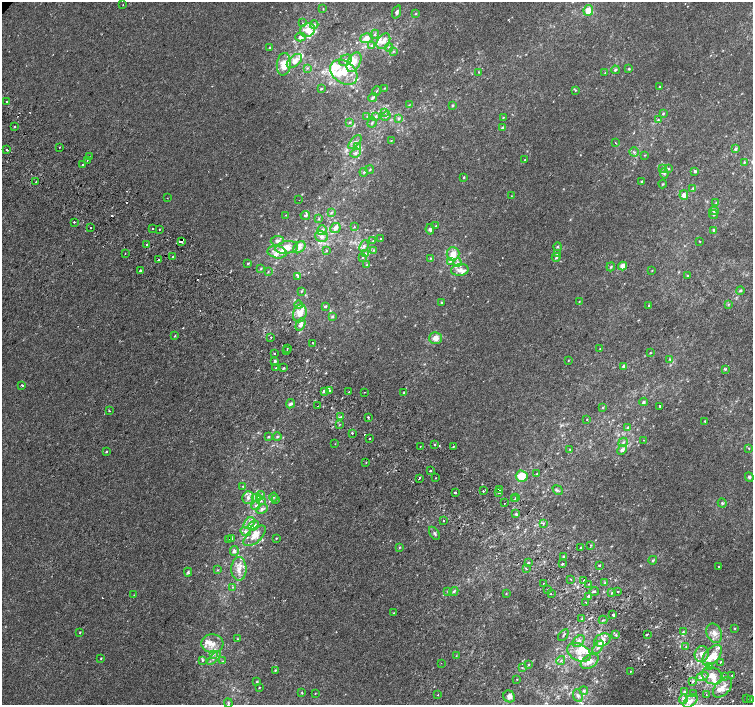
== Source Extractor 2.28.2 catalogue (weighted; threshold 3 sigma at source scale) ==
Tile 6 of 4 x 4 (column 2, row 2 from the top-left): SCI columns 1536-3036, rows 3080-4484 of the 6068 x 6094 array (HDU 1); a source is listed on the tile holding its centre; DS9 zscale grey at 2 x 2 block average (1 PNG px = mean of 2 x 2 image px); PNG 755 x 707 px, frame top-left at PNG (2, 2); each listed source drawn as its Kron ellipse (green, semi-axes under 4 px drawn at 4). Shown black and unused: <1% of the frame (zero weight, under 2 of 3 exposures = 2% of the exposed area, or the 3 px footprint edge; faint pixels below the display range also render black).
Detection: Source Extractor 2.28.2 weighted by HDU 2 'WHT'; one run over the whole footprint, this tile lists its part. Background -5.48e-05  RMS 0.0027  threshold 0.0121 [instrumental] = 3 sigma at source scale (4.5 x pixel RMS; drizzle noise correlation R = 1.50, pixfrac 1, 0.0396/0.0396 arcsec/px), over >= 5 px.
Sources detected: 379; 18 cosmic-ray / hot-pixel residue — neither listed nor drawn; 2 coinciding with a brighter row at this scale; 45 inside a brighter listed object's ellipse — not listed separately; the other 314 listed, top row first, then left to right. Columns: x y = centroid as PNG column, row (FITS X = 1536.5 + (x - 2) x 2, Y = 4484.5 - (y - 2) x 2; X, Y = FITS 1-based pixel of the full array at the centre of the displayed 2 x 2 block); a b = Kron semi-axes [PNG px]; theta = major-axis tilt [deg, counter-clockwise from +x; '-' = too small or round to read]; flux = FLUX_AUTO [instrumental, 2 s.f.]
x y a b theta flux
123 5 2 2 - 0.25
323 9 2 2 - 0.4
588 10 5 4 - 7.5
396 12 7 4 71 1.5
416 14 3 2 - 0.44
302 23 2 2 - 0.54
314 25 4 4 - 1.1
307 30 7 6 - 6.4
375 34 5 3 - 0.8
300 37 5 4 - 1.7
367 38 6 5 - 4.5
383 41 8 6 57 5
372 46 4 3 - 0.93
270 47 3 2 - 0.57
389 47 4 3 - 0.93
394 51 3 3 - 0.58
345 60 7 5 33 1.8
294 61 9 5 39 5.4
354 62 10 6 61 5.8
284 64 11 7 84 7.3
307 68 3 2 - 0.54
629 69 4 3 - 0.7
615 70 4 3 - 1.2
344 72 15 11 -40 10
479 72 3 2 - 0.38
605 73 2 2 - 0.29
659 87 2 2 - 0.51
385 88 2 2 - 0.26
321 89 3 2 - 0.49
575 90 3 3 - 0.47
376 91 4 2 - 0.54
373 98 4 2 - 0.93
7 102 2 2 - 1.2
409 105 3 2 - 0.4
452 105 3 3 - 0.69
384 112 3 3 - 0.85
663 114 3 3 - 0.65
367 116 2 2 - 0.24
376 116 4 3 - 0.8
386 116 5 3 - 1.2
503 117 3 2 - 0.37
398 118 4 3 - 0.8
658 120 3 2 - 0.53
350 122 3 3 - 0.46
372 123 5 2 - 0.53
14 127 2 2 - 3
503 128 4 3 - 1.6
391 140 3 2 - 0.3
355 142 8 4 48 2.1
615 143 2 2 - 0.64
59 147 2 2 - 0.37
358 147 4 4 - 1.2
735 149 4 3 - 1.1
6 150 2 2 - 0.74
634 152 5 3 - 0.89
356 153 5 4 - 1.7
645 155 3 2 - 0.34
90 157 2 2 - 1.1
87 160 2 2 - 0.87
525 160 3 2 - 0.25
744 162 4 3 - 0.59
82 165 2 2 - 0.72
370 169 4 2 - 0.52
662 169 3 2 - 0.32
668 169 4 3 - 0.66
695 171 3 3 - 0.95
364 172 4 3 - 0.73
664 173 5 3 - 1.1
464 177 3 2 - 0.51
36 181 2 2 - 0.49
642 182 3 3 - 0.88
663 184 4 2 - 0.56
693 188 3 3 - 0.75
684 195 5 4 - 3.1
511 196 3 2 - 0.25
167 198 2 2 - 0.26
299 200 2 2 - 0.22
716 203 3 3 - 0.49
714 211 5 3 - 1.1
331 213 4 2 - 0.54
286 215 3 2 - 0.27
305 215 5 3 - 0.98
714 215 4 3 - 0.79
319 218 3 2 - 0.47
74 222 2 2 - 2.4
436 225 3 2 - 0.3
354 227 3 2 - 0.37
90 228 2 2 - 2.6
152 228 2 2 - 0.84
335 228 5 4 - 2.9
159 229 2 2 - 0.32
430 229 5 4 - 1.5
322 230 5 5 - 1.6
713 230 3 3 - 0.98
321 237 6 5 - 2.8
381 239 2 2 - 0.29
277 241 6 4 5 1.8
373 241 3 2 - 0.35
699 241 3 2 - 0.25
182 242 2 2 - 1.6
147 244 2 2 - 4.2
364 246 6 4 66 1.4
287 247 11 6 9 7
299 247 7 5 42 2.5
557 247 4 3 - 0.64
374 250 3 3 - 0.63
326 251 3 3 - 0.45
277 252 9 6 -11 4.2
125 253 2 2 - 0.25
366 253 4 2 - 0.68
557 253 3 2 - 0.52
453 254 7 6 - 5.9
173 256 2 2 - 1.2
363 257 3 2 - 0.48
556 257 4 3 - 1
431 258 3 2 - 0.44
158 260 4 2 - 0.54
450 261 4 3 - 1
458 262 4 3 - 0.98
248 263 3 3 - 0.57
367 265 4 3 - 0.6
622 266 4 4 - 4.2
611 267 4 3 - 0.66
261 269 3 3 - 0.54
140 270 2 2 - 1.7
460 270 9 5 7 3.4
652 270 2 2 - 0.29
268 272 3 2 - 0.46
687 275 3 2 - 0.47
298 276 4 3 - 0.63
740 290 4 4 - 1.1
302 291 3 2 - 0.45
442 302 3 3 - 0.75
579 302 3 2 - 0.35
728 304 3 2 - 0.47
298 305 4 4 - 1.1
649 305 3 2 - 0.52
325 306 3 2 - 0.82
300 313 9 6 74 6.3
332 316 4 4 - 0.93
301 324 6 4 66 2.8
175 336 4 2 - 0.4
271 337 2 2 - 2.8
435 338 6 6 - 3.8
313 343 2 2 - 0.87
287 348 2 2 - 1.5
600 349 2 2 - 0.26
287 351 2 2 - 0.69
650 353 3 2 - 0.31
274 354 2 2 - 2.4
670 359 3 3 - 0.6
568 360 2 2 - 0.27
275 361 3 3 - 1
623 366 3 3 - 0.94
276 368 2 2 - 0.43
284 368 2 2 - 0.73
725 369 2 2 - 1.4
22 385 2 2 - 1.1
329 390 2 2 - 0.98
349 391 2 2 - 0.36
324 392 2 2 - 76
364 392 2 2 - 0.22
404 393 4 2 - 0.83
644 402 4 3 - 0.98
290 404 5 3 - 1.5
318 406 2 2 - 0.26
660 406 2 2 - 1.1
603 407 3 2 - 0.55
109 411 2 2 - 0.87
341 416 2 2 - 0.37
368 417 2 2 - 4.5
587 419 2 2 - 0.29
705 421 3 2 - 0.44
339 425 3 2 - 0.34
628 427 4 3 - 0.83
352 433 2 2 - 5.8
269 437 3 3 - 0.56
277 437 4 3 - 0.66
370 438 2 2 - 0.6
644 440 2 2 - 0.24
623 442 5 3 - 1.1
335 444 2 2 - 0.24
434 444 2 2 - 2.2
453 446 2 2 - 1.1
420 447 2 2 - 0.26
749 448 3 2 - 0.3
570 450 3 2 - 0.36
622 450 5 4 - 1.9
106 452 2 2 - 0.66
366 463 2 2 - 0.45
430 471 2 2 - 9.3
537 474 4 3 - 0.56
522 476 6 5 - 9.1
749 477 5 4 - 1.1
419 478 2 2 - 4.5
436 478 2 2 - 1.3
243 486 2 2 - 0.38
499 489 2 2 - 4.2
558 490 6 4 -41 0.91
483 491 2 2 - 0.99
499 492 2 2 - 2.7
455 493 2 2 - 7.5
260 496 4 3 - 1.4
274 497 4 3 - 0.83
516 497 2 2 - 1.9
248 498 6 5 - 2.6
256 498 5 4 - 1.7
514 499 3 2 - 0.94
276 500 3 3 - 0.47
261 501 5 3 - 1.4
504 503 2 2 - 1.8
722 503 5 3 - 0.89
256 505 4 3 - 1.2
262 509 6 4 26 1.8
515 514 2 2 - 1.1
443 521 2 2 - 0.37
249 523 7 4 50 2.8
543 523 3 2 - 0.47
254 526 6 4 40 4.2
246 531 6 4 -24 1.9
434 533 7 3 -56 1.2
254 536 13 7 42 7.3
231 538 3 3 - 0.71
276 538 3 2 - 0.41
228 540 2 2 - 0.45
590 545 2 2 - 0.65
399 547 3 3 - 0.52
581 548 3 2 - 0.87
234 551 5 4 - 1.6
563 556 4 3 - 0.69
653 560 4 3 - 0.81
529 563 2 2 - 1.6
562 564 2 2 - 4.4
599 565 2 2 - 1.5
718 567 2 2 - 1.4
526 568 2 2 - 0.77
239 569 11 7 89 5.7
217 570 3 2 - 0.4
188 572 4 3 - 0.73
571 579 2 2 - 0.35
584 580 2 2 - 2.4
605 583 3 3 - 0.58
544 584 2 2 - 0.53
589 584 3 2 - 0.55
233 587 3 2 - 0.44
548 590 2 2 - 0.59
448 591 3 2 - 0.36
454 591 5 3 - 1.1
594 591 4 3 - 0.8
618 591 2 2 - 1.1
612 593 3 2 - 0.43
506 594 3 2 - 0.28
551 594 2 2 - 0.75
134 595 3 2 - 0.26
588 596 2 2 - 6
586 602 2 2 - 0.36
393 613 2 2 - 0.4
613 615 2 2 - 5.9
581 619 2 2 - 0.37
603 620 4 2 - 0.47
735 628 4 2 - 0.35
683 632 3 2 - 0.56
80 633 2 2 - 0.47
714 633 10 7 -65 4.3
647 634 3 2 - 3.8
563 635 7 2 55 0.67
616 635 3 2 - 0.7
238 639 3 3 - 0.38
602 640 8 6 22 4.3
579 641 7 4 44 2.1
212 643 11 9 -5 6
598 647 7 4 54 2
686 647 3 2 - 0.36
579 652 12 8 -28 7.3
213 654 4 2 - 0.84
702 654 8 7 - 3.9
712 655 12 7 47 7
456 656 3 2 - 0.3
101 658 2 2 - 0.58
214 658 9 3 44 1.8
202 660 4 3 - 0.78
561 660 4 3 - 0.7
223 661 2 2 - 0.31
590 661 10 6 35 4.4
721 662 2 2 - 1.7
441 663 2 2 - 0.17
529 665 3 3 - 0.49
709 666 3 3 - 0.69
522 668 4 2 - 0.4
275 670 3 2 - 0.55
630 671 2 2 - 0.3
732 675 2 2 - 0.3
712 676 11 8 -22 7.3
702 677 6 4 21 2.1
725 677 3 2 - 0.44
517 679 3 2 - 0.26
693 681 4 2 - 0.59
257 682 3 3 - 0.44
259 687 2 2 - 0.42
723 687 12 7 50 5
584 691 4 3 - 0.84
302 692 3 2 - 0.41
684 692 4 3 - 0.91
315 693 2 2 - 0.25
694 693 2 2 - 0.43
438 695 2 2 - 0.21
706 695 2 2 - 0.49
509 696 6 5 - 3.4
578 696 6 4 -65 1.9
683 699 4 3 - 1.4
747 699 2 2 - 0.53
750 700 2 2 - 0.67
690 701 8 5 43 4.2
228 703 5 3 - 0.76
Overlapping masked pixels (flux is a lower limit): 1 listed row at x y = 182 242
Diffuse or blended objects may show on this block-average render without a row.